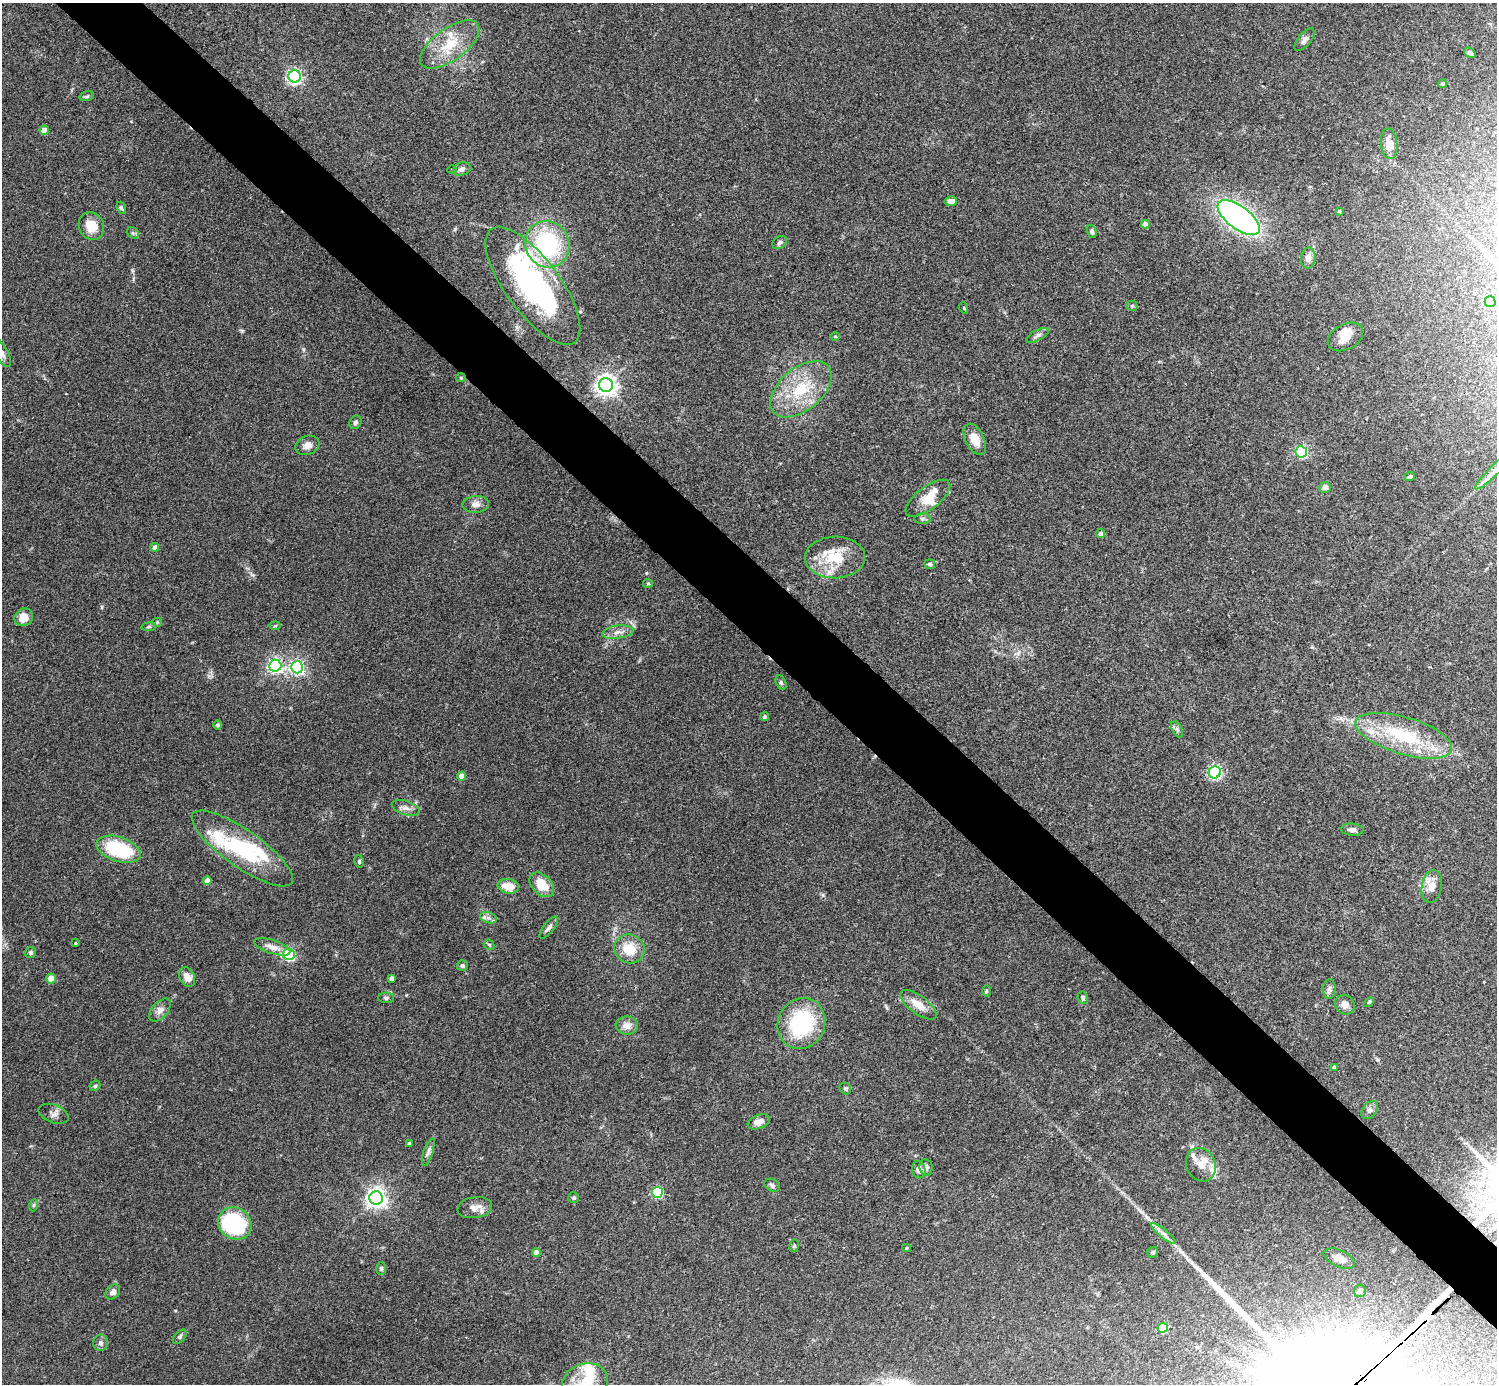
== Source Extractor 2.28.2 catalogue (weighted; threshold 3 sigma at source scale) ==
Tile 6 of 4 x 4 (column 2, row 2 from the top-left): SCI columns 1498-2992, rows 2924-4305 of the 5988 x 5988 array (HDU 1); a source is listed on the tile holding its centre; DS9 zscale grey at full resolution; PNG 1499 x 1386 px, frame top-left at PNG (2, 3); each listed source drawn as its Kron ellipse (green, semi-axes under 4 px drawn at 4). Shown black and unused: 5% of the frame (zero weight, under 3 of 4 exposures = <1% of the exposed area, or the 3 px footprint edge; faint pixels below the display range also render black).
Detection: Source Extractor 2.28.2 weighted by HDU 2 'WHT'; one run over the whole footprint, this tile lists its part. Background 0.0754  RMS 0.0055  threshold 0.0247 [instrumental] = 3 sigma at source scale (4.5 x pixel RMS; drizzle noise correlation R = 1.50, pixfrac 1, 0.05/0.05 arcsec/px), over >= 5 px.
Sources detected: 141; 3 inside a brighter object's white glare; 1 long thin detection or spike segment (spike, bleed or trail) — neither listed nor drawn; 14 inside a brighter listed object's ellipse — not listed separately; the other 123 listed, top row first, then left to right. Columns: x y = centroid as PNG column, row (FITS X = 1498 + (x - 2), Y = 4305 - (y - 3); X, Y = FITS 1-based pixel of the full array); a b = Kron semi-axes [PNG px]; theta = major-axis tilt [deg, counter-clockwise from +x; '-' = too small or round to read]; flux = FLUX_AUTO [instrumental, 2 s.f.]
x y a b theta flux
1305 40 13 6 50 2.5
450 44 35 16 36 18
1470 53 6 4 -38 1.6
295 76 6 6 - 130
1442 84 4 4 - 0.77
87 96 7 4 16 0.99
44 130 4 4 - 7.8
1389 144 15 8 -83 6.8
462 169 9 6 20 2.5
452 170 4 4 - 0.56
951 201 6 5 - 3
121 208 6 4 -69 1
1339 211 3 3 - 0.56
1239 218 25 11 -37 220
1145 224 4 4 - 2.9
91 226 14 12 -63 10
1092 231 7 4 -75 1.3
133 233 6 5 - 1.1
780 242 8 6 34 1.4
547 244 23 22 - 57
1308 258 10 7 83 2.9
533 286 70 27 -53 120
1490 302 5 5 - 14
1132 306 5 5 - 0.73
964 308 6 3 -71 0.54
1037 335 12 5 27 1.9
835 336 4 4 - 0.65
1345 337 19 12 29 7.3
2 353 15 6 -61 2.5
461 378 5 4 - 0.63
606 385 7 7 - 370
801 389 36 21 40 27
355 422 7 5 58 1.3
975 439 17 9 -63 8.2
307 445 12 9 20 3.6
1301 452 6 5 - 72
1496 469 28 5 44 5.3
1410 477 5 4 - 1.1
1325 487 6 5 - 3.1
928 498 26 11 37 9.4
476 504 13 8 3 3.5
922 519 8 5 5 1.4
1100 534 4 4 - 1.7
155 547 4 4 - 4.2
835 557 30 21 1 19
930 564 5 4 - 1.1
648 583 5 4 - 0.66
24 617 10 8 31 6.4
157 622 5 4 - 0.64
275 626 5 3 - 0.61
149 627 7 3 8 0.78
618 632 16 6 8 3.5
275 666 6 6 - 140
297 667 6 6 - 130
781 683 7 5 -63 0.96
764 717 4 4 - 0.96
217 725 4 4 - 1.1
1177 729 9 5 -63 1.1
1404 736 50 18 -17 38
1215 772 6 6 - 97
462 776 4 4 - 6.2
406 808 14 7 -18 2.9
1352 830 11 6 -4 2
242 848 60 18 -35 42
119 849 23 12 -18 36
359 861 6 4 -78 0.92
207 881 4 4 - 5.2
542 885 14 9 -44 12
508 886 11 7 -10 8.5
1432 886 17 10 81 5.6
488 918 9 5 -18 1.9
549 927 13 5 52 2.3
75 943 3 3 - 0.52
489 945 6 4 -44 0.83
272 947 19 6 -17 4.5
629 949 15 14 - 12
31 953 6 5 - 1.1
289 954 6 5 - 78
462 966 5 5 - 1.2
187 977 10 7 -63 4.9
51 978 5 5 - 5.2
391 978 4 4 - 1.7
1329 989 10 6 85 1.7
986 991 6 4 89 0.62
386 998 8 5 0 1.1
1083 998 6 5 - 1.4
1369 1002 6 3 45 0.62
918 1005 21 9 -37 7.8
1345 1005 10 9 - 3.5
160 1010 13 8 50 3
801 1023 26 23 63 46
627 1026 11 9 1 4.2
1334 1067 4 3 - 1.2
95 1086 6 5 - 0.74
845 1088 6 5 - 0.93
1370 1110 10 6 53 1.9
53 1114 16 9 -19 2.9
759 1122 11 7 21 4.3
410 1143 4 4 - 1.3
428 1152 14 4 72 2.1
1201 1165 17 14 -65 7.1
926 1167 8 6 -83 2.6
919 1170 9 6 -78 2.8
772 1185 8 6 -31 1.3
657 1192 5 5 - 49
376 1198 7 6 - 310
574 1198 5 5 - 0.91
34 1205 6 4 70 0.72
475 1208 17 10 9 4.4
235 1223 17 15 -38 49
1164 1234 15 4 -39 2.6
794 1246 6 5 - 0.82
906 1248 4 4 - 0.64
536 1252 4 4 - 3.8
1153 1252 6 5 - 1.1
1339 1258 17 8 -25 6
381 1269 6 5 - 0.87
1360 1291 6 6 - 2.1
113 1292 8 6 45 2.5
1163 1328 5 5 - 24
180 1337 8 5 46 1.2
101 1343 8 7 - 1.8
585 1382 23 18 16 14
Overlapping masked pixels (flux is a lower limit): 2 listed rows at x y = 461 378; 918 1005
Isophote crosses this tile's border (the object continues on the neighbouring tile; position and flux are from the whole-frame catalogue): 3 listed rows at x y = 2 353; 1496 469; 585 1382